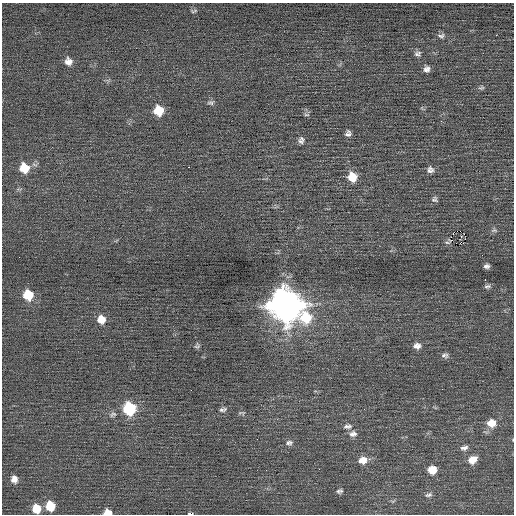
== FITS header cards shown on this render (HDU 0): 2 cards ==
NAXIS1  =                  512 / Axis length
NAXIS2  =                  512 / Axis length

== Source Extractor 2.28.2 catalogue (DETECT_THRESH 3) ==
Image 512 x 512 px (HDU 0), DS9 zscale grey, 1 PNG px = 1 image px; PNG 516 x 516 px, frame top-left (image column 1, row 512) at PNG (2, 3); no overlay
Background 0.0345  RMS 0.68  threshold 2.05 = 3 sigma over >= 5 px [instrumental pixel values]
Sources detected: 54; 2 with non-positive FLUX_AUTO (blend fragments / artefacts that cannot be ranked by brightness) are not listed; the other 52 listed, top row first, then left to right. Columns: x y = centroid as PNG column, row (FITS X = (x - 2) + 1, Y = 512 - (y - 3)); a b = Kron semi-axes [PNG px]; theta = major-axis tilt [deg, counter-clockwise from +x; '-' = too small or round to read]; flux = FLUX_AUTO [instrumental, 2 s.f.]
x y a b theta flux
194 11 8 3 21 65
496 35 2 2 - 29
441 36 10 6 1 140
418 54 9 7 4 140
68 61 9 9 - 300
427 69 7 7 - 190
481 88 8 5 12 90
211 103 10 6 5 130
158 111 9 8 - 1100
306 114 9 5 -12 89
441 121 3 3 - 45
348 133 8 7 - 160
302 138 9 5 -49 110
301 141 9 5 -43 130
24 168 10 10 - 1000
430 170 8 8 - 190
352 177 9 9 - 860
434 199 8 8 - 130
494 230 10 5 5 110
460 231 2 2 - 14000
461 236 3 3 - 38
451 237 2 2 - 1100
482 255 2 2 - 18
486 266 6 5 - 140
487 286 8 5 12 120
28 295 10 9 - 1100
286 305 13 13 - 76000
306 318 18 14 80 1700
101 319 10 9 - 520
197 346 7 5 55 99
417 346 10 8 0 240
445 355 10 7 -4 150
129 409 9 9 - 3300
223 409 11 6 13 140
242 413 11 4 -1 90
113 414 9 7 21 150
492 423 11 9 3 630
348 426 12 6 -1 180
353 434 10 8 10 230
289 443 10 7 9 160
464 448 10 6 13 180
363 460 10 8 8 490
472 460 11 8 30 520
432 470 9 7 1 700
14 479 8 7 - 270
339 491 9 6 12 120
428 495 10 5 10 130
393 501 8 4 36 69
50 506 9 8 - 1100
36 509 9 8 - 720
107 512 8 6 1 390
190 514 4 2 - 1100
At the frame edge (FLAGS 8, measured only in part): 2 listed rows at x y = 107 512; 190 514
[2 non-positive-flux detections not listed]